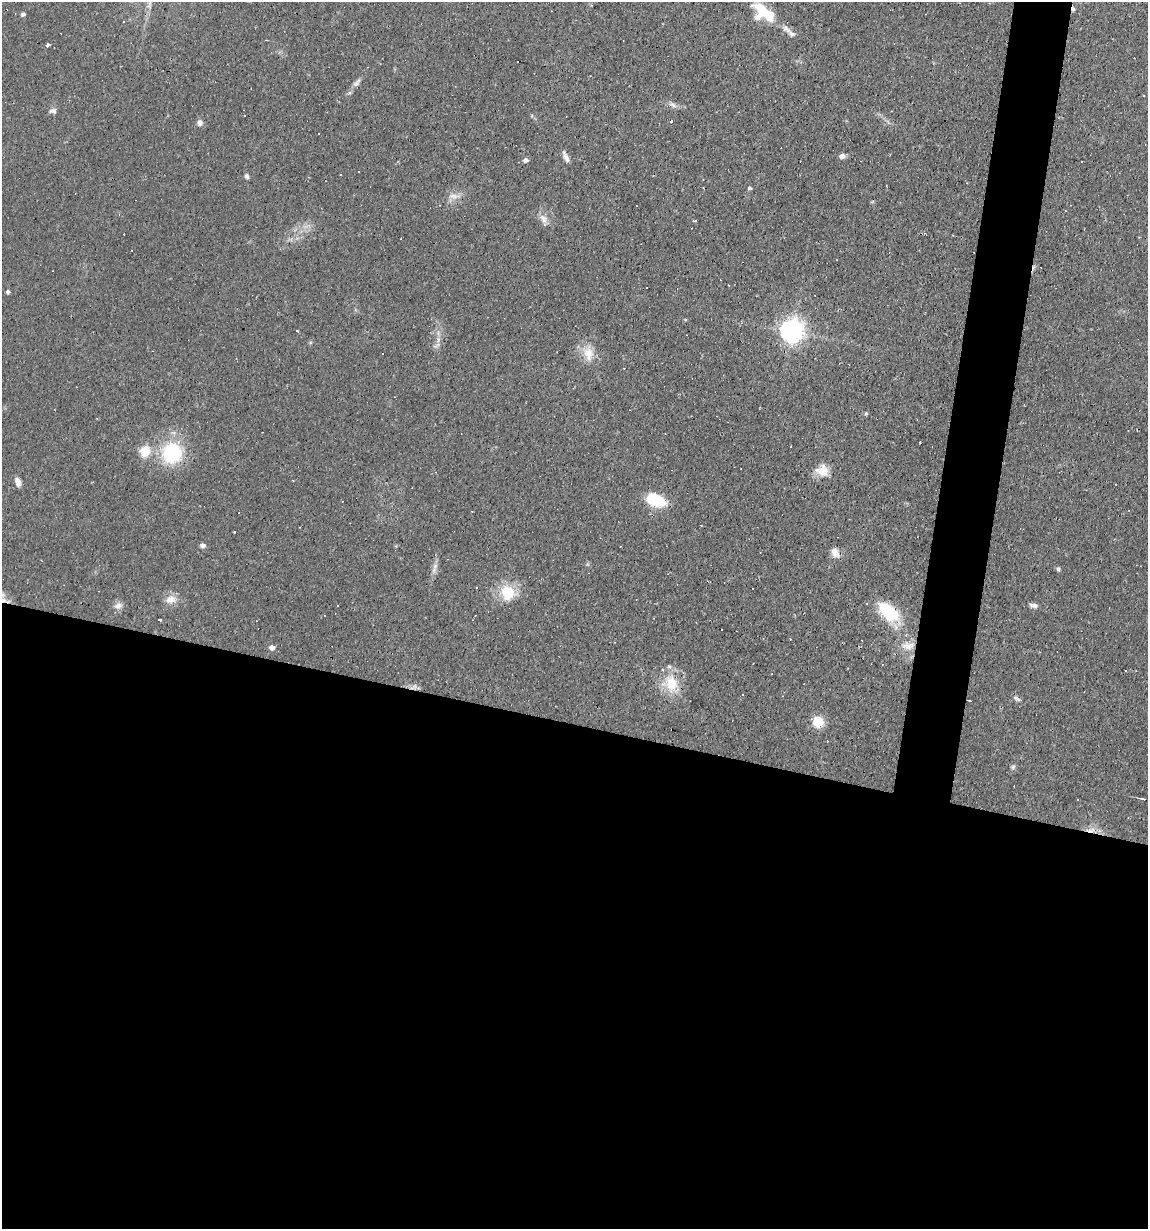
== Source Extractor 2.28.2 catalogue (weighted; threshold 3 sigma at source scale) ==
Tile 14 of 4 x 4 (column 2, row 4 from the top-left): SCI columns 1262-2407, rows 1-1227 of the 4932 x 4909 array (HDU 1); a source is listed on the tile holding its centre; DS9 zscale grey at full resolution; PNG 1150 x 1231 px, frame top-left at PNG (2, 2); no overlay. Shown black and unused: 44% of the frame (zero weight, under 2 of 3 exposures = <1% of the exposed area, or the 3 px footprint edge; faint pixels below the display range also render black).
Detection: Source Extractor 2.28.2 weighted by HDU 2 'WHT'; one run over the whole footprint, this tile lists its part. Background 0.0966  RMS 0.0058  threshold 0.0259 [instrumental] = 3 sigma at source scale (4.5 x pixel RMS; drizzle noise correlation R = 1.50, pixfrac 1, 0.05/0.05 arcsec/px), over >= 5 px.
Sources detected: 84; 1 inside a brighter object's white glare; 30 cosmic-ray / hot-pixel residue — not listed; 1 inside a brighter listed object's ellipse — not listed separately; the other 52 listed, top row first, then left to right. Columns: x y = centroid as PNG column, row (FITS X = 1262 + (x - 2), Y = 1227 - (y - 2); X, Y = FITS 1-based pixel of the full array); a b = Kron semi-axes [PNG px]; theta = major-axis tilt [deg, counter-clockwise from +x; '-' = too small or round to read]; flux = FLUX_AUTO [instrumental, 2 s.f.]
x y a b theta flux
761 9 18 16 -80 18
1073 9 5 4 - 1.2
23 14 4 4 - 1.7
786 29 15 8 -39 3.8
47 45 5 4 - 1
357 83 16 6 48 3
673 105 12 6 -31 2.4
54 111 9 5 67 1.6
245 115 2 2 - 0.54
672 121 3 3 - 7.6
200 123 8 7 - 2.2
318 133 3 2 - 0.66
565 155 12 6 -52 2.8
842 156 8 6 -4 2.1
525 160 5 5 - 2.2
247 176 6 5 - 1.5
749 188 5 4 - 1.1
453 196 13 6 -6 3.4
543 219 13 9 -59 3.8
695 221 3 3 - 1
8 292 5 4 - 1.4
792 331 8 8 - 450
438 340 7 4 73 1.5
588 354 21 13 -80 9.2
866 413 5 4 - 0.73
920 442 3 2 - 0.47
145 451 6 5 - 35
172 453 23 22 - 39
822 471 16 14 -24 8.6
18 482 11 6 -71 3.4
656 500 22 12 -23 21
203 545 5 5 - 2.1
835 553 13 9 -52 4.5
435 566 10 5 66 2.3
1058 569 6 4 -80 1
477 587 3 2 - 0.85
507 592 21 18 -73 16
171 599 16 11 11 5.3
118 605 11 9 26 3
1034 605 11 5 -10 2.1
888 612 28 15 -41 29
908 646 19 10 2 6.9
272 647 5 5 - 3.8
671 683 27 17 -69 16
414 687 11 7 31 2.3
782 696 4 3 - 0.39
1017 698 10 5 -28 1.7
970 701 3 2 - 0.47
817 722 14 12 -59 10
1013 767 6 5 - 1.1
1143 799 4 2 - 0.83
1091 830 15 6 3 4.2
Overlapping masked pixels (flux is a lower limit): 3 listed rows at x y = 1073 9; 414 687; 1091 830